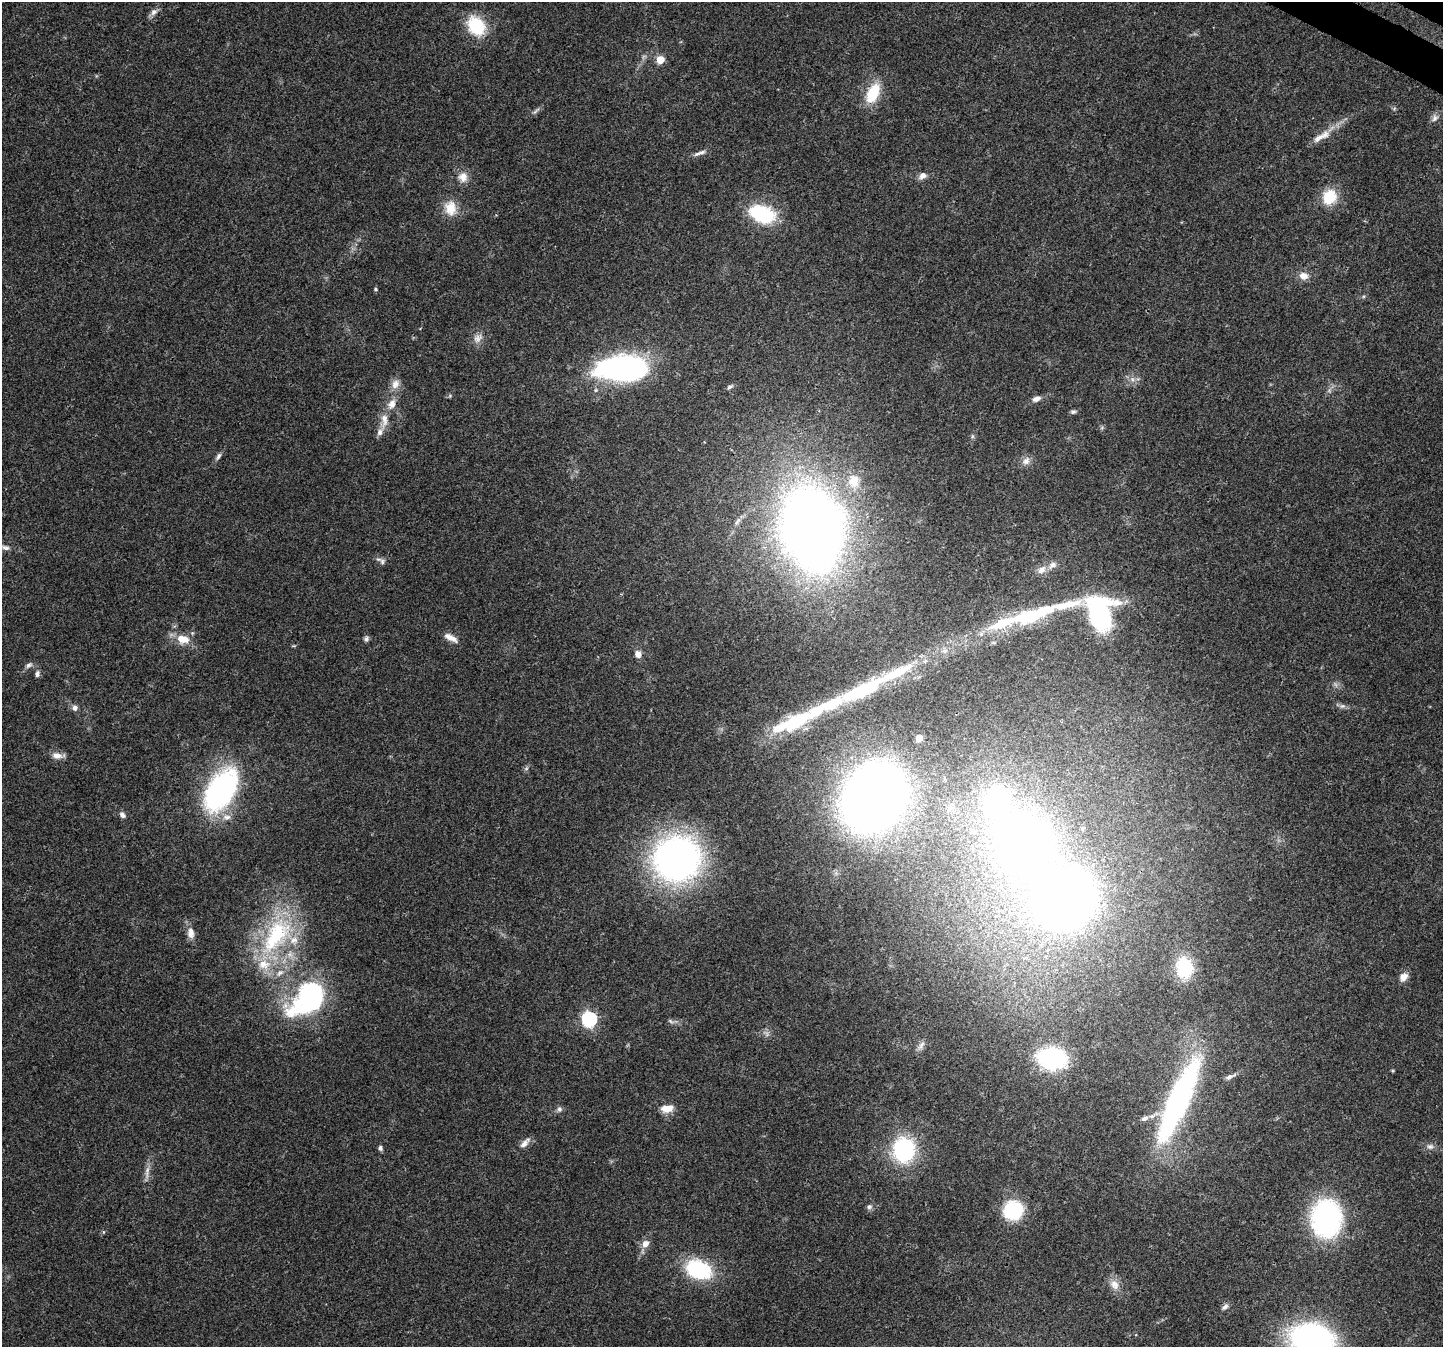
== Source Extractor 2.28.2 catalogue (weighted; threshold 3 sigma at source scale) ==
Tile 10 of 4 x 4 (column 2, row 3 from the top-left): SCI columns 1480-2920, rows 1659-3003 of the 5832 x 5940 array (HDU 1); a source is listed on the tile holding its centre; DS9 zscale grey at full resolution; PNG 1445 x 1349 px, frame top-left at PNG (2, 2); no overlay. Shown black and unused: <1% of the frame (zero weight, under 3 of 4 exposures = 5% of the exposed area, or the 3 px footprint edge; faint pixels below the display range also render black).
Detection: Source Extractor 2.28.2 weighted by HDU 2 'WHT'; one run over the whole footprint, this tile lists its part. Background 0.03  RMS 0.0033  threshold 0.015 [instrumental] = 3 sigma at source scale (4.5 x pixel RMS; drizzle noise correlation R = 1.50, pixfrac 1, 0.0396/0.0396 arcsec/px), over >= 5 px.
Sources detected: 94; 2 too faint to see at this stretch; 3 inside a brighter object's white glare — not listed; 12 inside a brighter listed object's ellipse — not listed separately; the other 77 listed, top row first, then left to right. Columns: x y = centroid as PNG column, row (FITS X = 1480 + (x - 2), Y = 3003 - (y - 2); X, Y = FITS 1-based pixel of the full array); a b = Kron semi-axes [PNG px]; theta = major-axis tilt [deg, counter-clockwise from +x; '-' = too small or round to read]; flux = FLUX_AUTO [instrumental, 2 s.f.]
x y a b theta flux
154 12 10 7 46 1.6
476 26 21 16 -56 16
660 60 5 5 - 9.2
873 93 24 13 64 11
536 111 15 3 45 0.85
1435 118 11 8 70 1.5
1321 136 31 9 30 4.6
702 152 12 6 24 1.4
923 176 9 7 32 2
463 177 13 12 - 3.2
1329 197 17 15 62 9.6
450 208 20 15 -79 6.1
762 214 27 17 -20 24
1303 276 12 10 -11 2.8
375 289 5 4 - 0.43
478 338 14 10 40 2.5
623 368 38 16 -1 140
1132 379 7 5 -45 0.98
395 384 14 11 66 2.9
730 387 9 5 37 0.83
1036 399 11 7 27 1.7
392 404 14 10 62 3.3
1073 412 7 6 - 0.73
384 420 23 9 86 4.2
972 436 7 4 90 0.56
218 456 10 5 58 1.1
1026 461 12 9 45 2
853 481 19 15 87 6.3
812 529 64 47 -79 380
5 548 13 6 -17 1.5
382 561 10 7 -63 1.1
1041 570 13 9 38 2.2
1100 614 37 27 -85 47
1031 615 47 13 18 28
449 636 13 9 -35 2.2
183 639 18 12 -10 5.6
366 639 7 6 - 0.88
638 654 8 7 - 2
29 665 10 6 28 1.2
37 674 9 6 80 1.1
861 690 45 11 26 31
1342 706 8 6 2 0.99
75 708 7 7 - 1.3
796 721 31 13 27 24
919 738 7 6 - 2.7
58 756 16 7 -3 2.5
221 790 49 27 59 62
874 796 50 40 60 380
122 815 9 6 -50 1.1
677 859 38 36 15 150
1067 901 47 41 21 280
191 933 15 9 -85 2.7
276 935 64 32 58 42
1185 967 17 13 -81 23
1404 977 12 9 48 2.4
308 1000 59 34 43 49
589 1019 6 6 - 80
921 1045 15 6 61 1.7
1052 1058 22 15 -8 46
1230 1077 13 6 29 1.4
1179 1100 77 18 67 110
667 1108 14 8 5 4.2
559 1109 8 6 -64 0.98
1145 1118 11 7 22 1.6
524 1143 15 8 43 2.1
1430 1146 10 8 -13 1.4
380 1148 6 5 - 0.83
904 1150 28 24 89 29
147 1172 21 5 86 2.3
869 1207 8 6 25 0.95
1013 1210 13 13 - 34
1326 1218 38 30 87 52
645 1244 8 7 - 2.7
698 1269 21 15 -20 32
1114 1284 15 12 -59 3.4
1225 1307 9 6 48 1.3
1312 1339 36 25 -6 100
Isophote crosses this tile's border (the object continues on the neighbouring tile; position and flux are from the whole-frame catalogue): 1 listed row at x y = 1312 1339